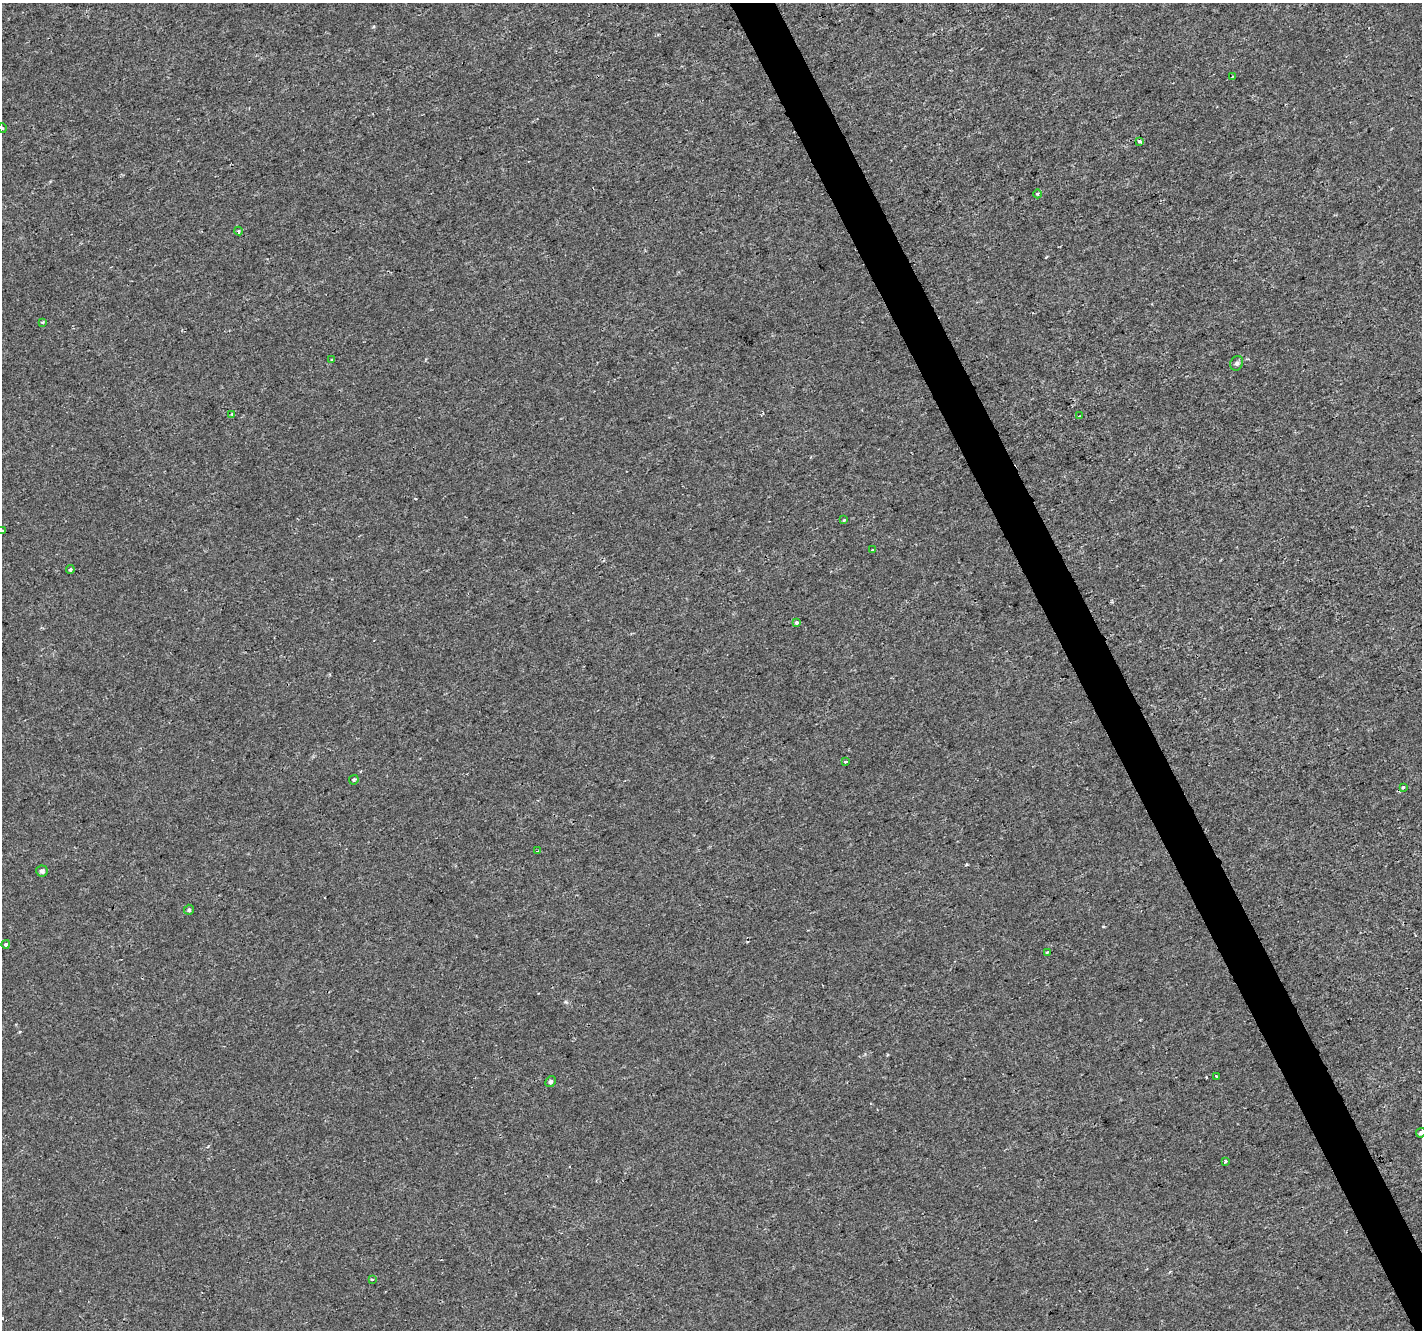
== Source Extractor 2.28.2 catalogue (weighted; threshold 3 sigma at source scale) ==
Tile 6 of 4 x 4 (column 2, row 2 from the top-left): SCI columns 1421-2840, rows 2746-4073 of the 5683 x 5550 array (HDU 1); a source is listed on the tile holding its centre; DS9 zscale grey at full resolution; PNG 1424 x 1332 px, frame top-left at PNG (2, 3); each listed source drawn as its Kron ellipse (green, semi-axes under 4 px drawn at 4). Shown black and unused: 3% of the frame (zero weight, under 2 of 3 exposures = <1% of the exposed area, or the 3 px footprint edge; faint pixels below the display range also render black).
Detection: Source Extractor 2.28.2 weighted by HDU 2 'WHT'; one run over the whole footprint, this tile lists its part. Background -2.55e-04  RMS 0.0022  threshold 0.00974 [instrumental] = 3 sigma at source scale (4.5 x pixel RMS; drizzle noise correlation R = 1.50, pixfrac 1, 0.0396/0.0396 arcsec/px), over >= 5 px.
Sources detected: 31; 3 cosmic-ray / hot-pixel residue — neither listed nor drawn; the other 28 listed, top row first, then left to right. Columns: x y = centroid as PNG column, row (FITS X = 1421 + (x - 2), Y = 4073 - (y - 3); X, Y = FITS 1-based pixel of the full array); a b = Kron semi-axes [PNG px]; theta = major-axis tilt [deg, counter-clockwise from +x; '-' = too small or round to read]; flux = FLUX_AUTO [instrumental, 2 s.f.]
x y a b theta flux
1232 77 3 2 - 0.27
2 128 5 3 - 0.21
1140 141 3 3 - 0.87
1038 194 4 3 - 0.22
239 231 4 4 - 0.36
42 322 3 3 - 0.47
331 360 3 3 - 0.23
1237 363 7 6 - 0.53
232 414 3 3 - 0.21
1080 416 3 2 - 0.15
844 520 3 3 - 0.32
2 531 4 3 - 1.4
873 550 3 3 - 0.26
70 569 4 3 - 0.45
797 623 3 3 - 0.66
845 762 3 3 - 0.35
354 780 5 4 - 0.26
1403 787 3 3 - 0.34
538 851 4 3 - 0.24
42 871 5 5 - 0.59
189 910 5 5 - 0.35
6 944 4 3 - 0.94
1047 952 3 3 - 0.3
1216 1076 3 3 - 0.63
551 1082 5 5 - 0.48
1421 1133 5 4 - 0.51
1225 1161 3 3 - 0.96
372 1279 4 3 - 0.34
Isophote crosses this tile's border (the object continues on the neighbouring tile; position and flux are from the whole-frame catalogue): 2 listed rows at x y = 2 531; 1421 1133